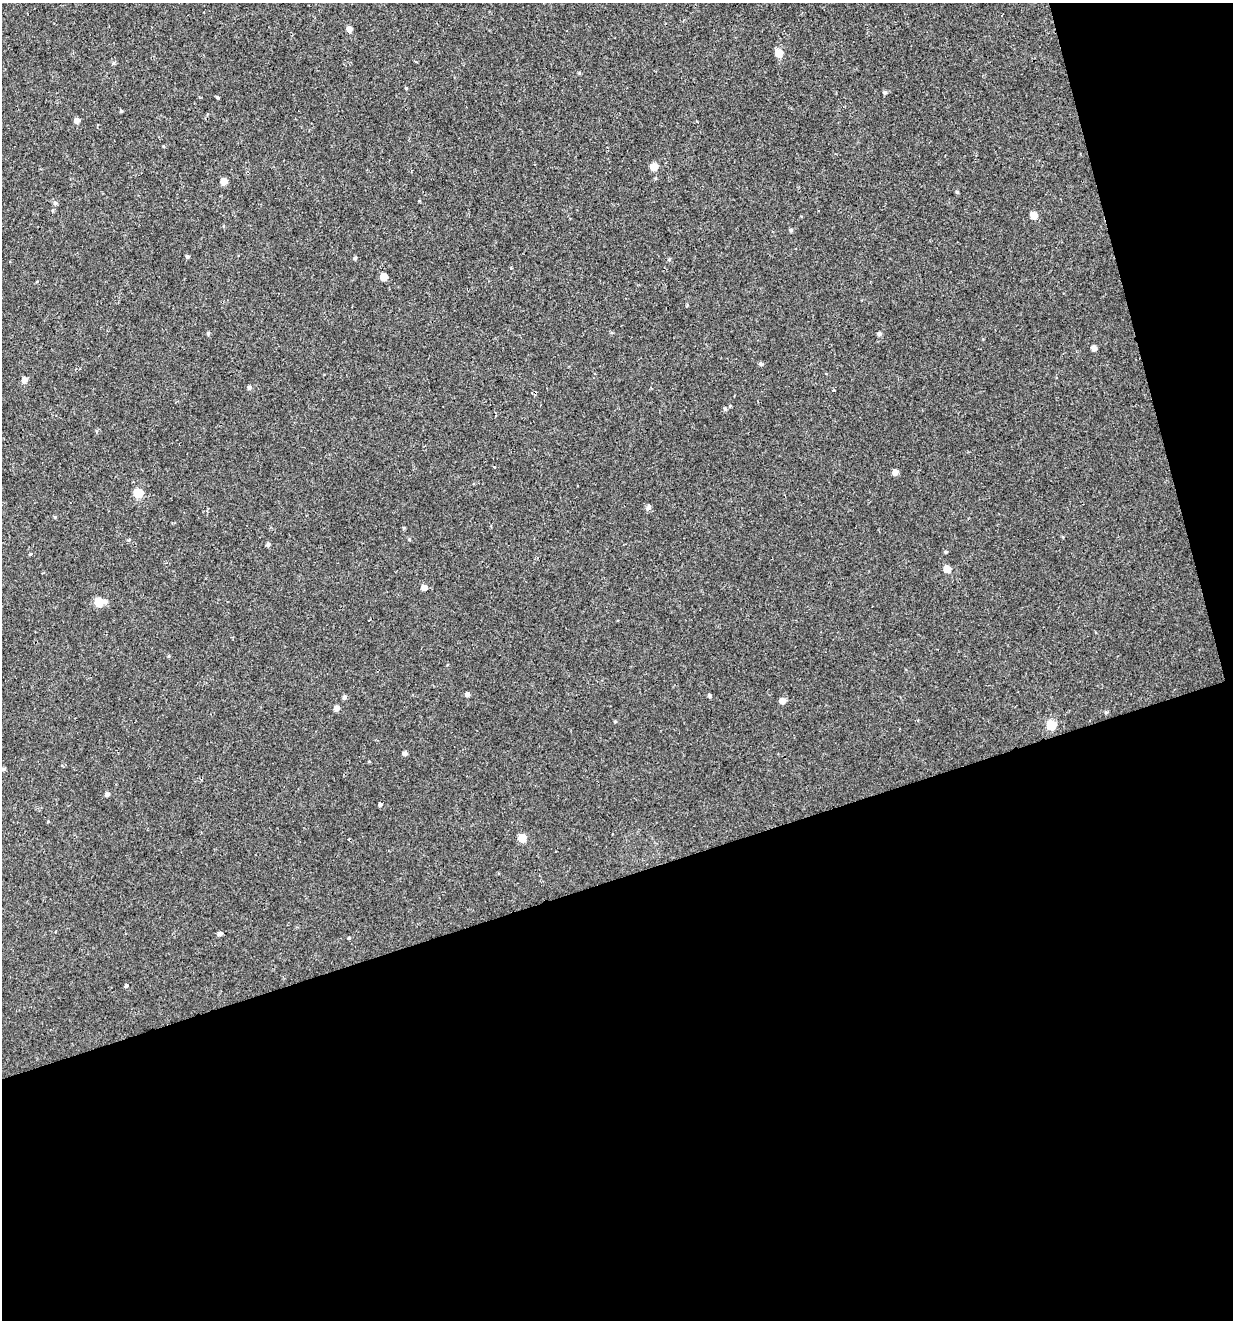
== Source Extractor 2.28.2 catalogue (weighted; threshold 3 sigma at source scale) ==
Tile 4 of 2 x 2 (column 2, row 2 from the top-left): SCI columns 1285-2515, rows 1-1318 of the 2551 x 2635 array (HDU 1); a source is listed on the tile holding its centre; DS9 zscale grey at full resolution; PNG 1235 x 1322 px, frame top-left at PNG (2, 3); no overlay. Shown black and unused: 38% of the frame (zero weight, under 2 of 3 exposures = <1% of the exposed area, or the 3 px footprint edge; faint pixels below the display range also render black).
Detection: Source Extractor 2.28.2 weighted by HDU 2 'WHT'; one run over the whole footprint, this tile lists its part. Background 3.53e-04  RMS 0.0024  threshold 0.0107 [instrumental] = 3 sigma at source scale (4.5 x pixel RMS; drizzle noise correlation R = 1.50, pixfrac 1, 0.0396/0.0396 arcsec/px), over >= 5 px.
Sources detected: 53; all 53 listed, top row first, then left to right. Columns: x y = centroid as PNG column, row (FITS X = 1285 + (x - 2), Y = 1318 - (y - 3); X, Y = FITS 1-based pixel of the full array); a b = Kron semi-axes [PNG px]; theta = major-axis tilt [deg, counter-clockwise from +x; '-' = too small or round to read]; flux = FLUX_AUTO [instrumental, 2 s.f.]
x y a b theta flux
349 29 5 5 - 1.2
779 53 6 5 - 3.7
416 61 3 2 - 0.27
113 63 6 4 48 0.36
406 88 5 3 - 0.22
885 92 5 5 - 0.43
217 97 5 3 - 0.26
121 111 4 3 - 0.21
77 120 5 5 - 1
653 167 5 5 - 3.3
224 181 5 5 - 2.2
957 192 5 4 - 0.25
55 203 6 5 - 0.39
1033 215 5 5 - 2.7
791 230 5 4 - 0.37
187 256 5 4 - 0.39
355 258 5 4 - 0.33
383 277 5 5 - 2.9
208 334 5 4 - 0.35
879 334 5 5 - 0.57
1094 348 5 5 - 0.96
761 364 6 4 -17 0.41
24 380 6 6 - 1.3
249 387 6 5 - 0.51
725 409 5 4 - 0.34
494 467 4 2 - 0.2
895 472 5 5 - 1.3
138 493 6 5 - 8.7
648 507 9 5 46 0.62
55 517 4 4 - 0.22
409 539 4 3 - 0.4
268 544 5 4 - 0.48
945 552 4 4 - 0.26
30 554 4 3 - 0.28
947 569 5 5 - 3.1
424 588 5 5 - 1.4
99 602 7 5 4 6.9
467 694 5 5 - 0.66
710 695 5 4 - 0.38
344 697 5 4 - 0.58
782 701 6 5 - 1.5
336 708 5 5 - 1.2
1106 712 5 4 - 0.32
615 721 4 4 - 0.23
1051 725 6 6 - 10
405 753 5 4 - 0.68
3 769 5 4 - 0.38
107 794 5 4 - 0.66
380 804 4 3 - 1.3
522 838 5 5 - 4.6
219 934 5 4 - 0.69
349 938 3 3 - 1
126 985 3 3 - 1